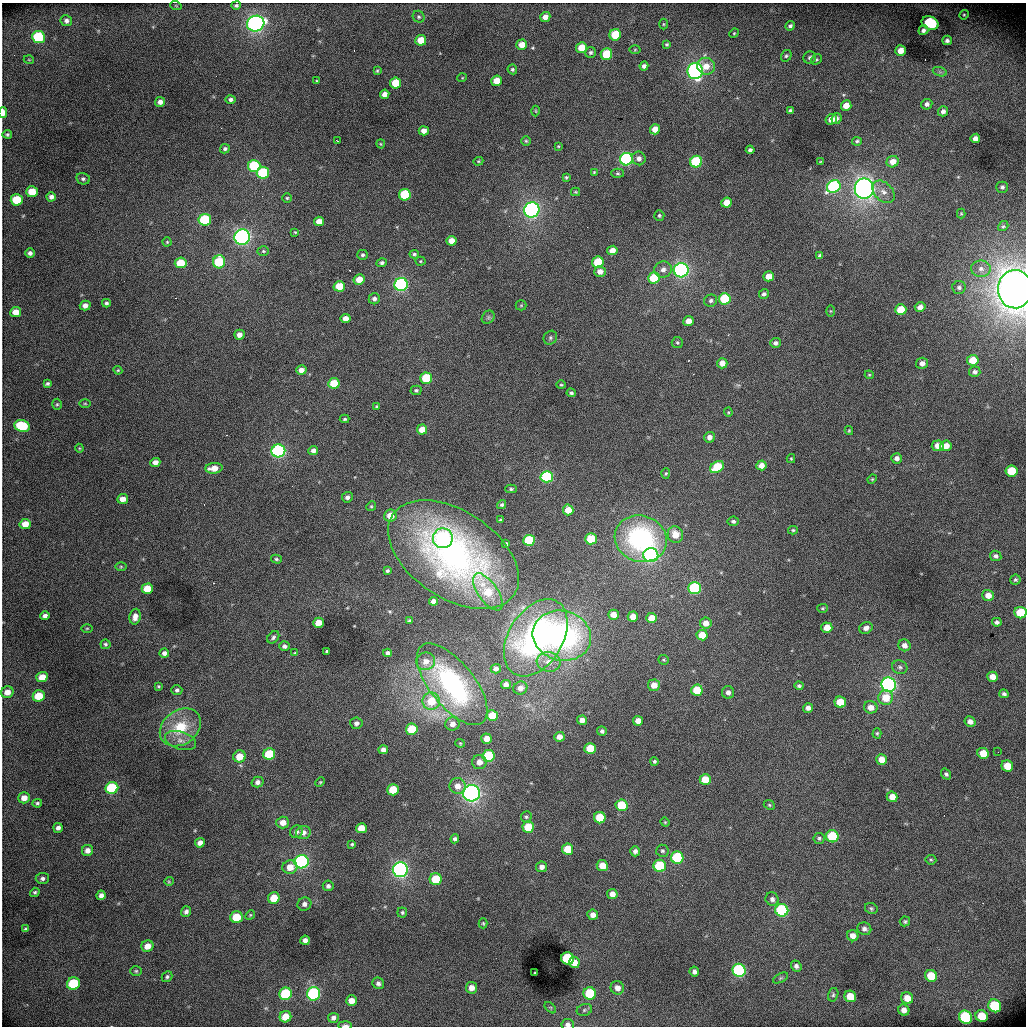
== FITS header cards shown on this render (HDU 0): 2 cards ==
NAXIS1  =                 1024 /fastest changing axis
NAXIS2  =                 1024 /next to fastest changing axis

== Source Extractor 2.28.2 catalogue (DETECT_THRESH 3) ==
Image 1024 x 1024 px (HDU 0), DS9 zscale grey, 1 PNG px = 1 image px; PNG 1028 x 1028 px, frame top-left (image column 1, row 1024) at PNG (2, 3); each listed source drawn as its Kron ellipse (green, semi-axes under 4 px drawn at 4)
Background 5460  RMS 75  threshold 224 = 3 sigma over >= 5 px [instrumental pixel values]
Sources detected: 367; all 367 listed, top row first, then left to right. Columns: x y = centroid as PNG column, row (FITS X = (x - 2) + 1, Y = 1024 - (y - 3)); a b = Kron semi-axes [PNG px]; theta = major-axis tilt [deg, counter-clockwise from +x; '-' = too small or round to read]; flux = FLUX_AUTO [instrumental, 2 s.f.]
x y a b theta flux
236 5 5 4 - 9.8e+03
176 6 6 3 -19 4.3e+03
964 15 5 4 - 5.8e+03
419 17 6 5 - 9.8e+03
545 17 5 5 - 3.3e+04
66 21 6 5 - 1.7e+04
930 23 9 6 -21 3.7e+05
256 24 9 8 - 1.7e+06
663 24 5 3 - 4.9e+03
790 26 5 4 - 1.2e+04
923 30 5 4 - 1.6e+04
734 33 5 4 - 5.2e+03
615 35 6 5 - 1.6e+05
39 37 6 6 - 3.6e+05
421 40 5 5 - 8.6e+04
947 40 5 4 - 1.5e+04
667 44 4 3 - 7.1e+03
522 45 5 5 - 5.2e+04
581 48 5 5 - 7.8e+04
635 50 5 3 - 4.7e+03
901 51 5 5 - 5.3e+04
591 52 5 5 - 1.1e+04
606 54 6 5 - 1.9e+05
786 56 6 5 - 8.8e+03
810 57 6 6 - 1.2e+04
816 59 6 5 - 7.0e+03
29 60 5 3 - 3.9e+03
644 66 4 4 - 1.7e+04
706 66 9 8 - 6.1e+04
512 69 5 4 - 8.6e+03
377 71 4 3 - 5.7e+03
695 71 8 7 - 1.5e+06
940 72 7 4 -18 1.1e+04
462 78 5 3 - 4.0e+03
317 81 4 3 - 5.0e+03
497 81 5 5 - 7.6e+04
395 83 5 5 - 1.4e+05
385 94 5 4 - 3.1e+04
230 100 5 4 - 1.4e+04
160 102 5 5 - 2.3e+04
927 104 6 5 - 1.6e+04
846 105 5 5 - 5.2e+04
536 111 5 3 - 4.9e+03
790 111 4 3 - 9.4e+03
943 111 5 5 - 1.9e+04
3 112 5 3 - 5.9e+04
836 118 6 4 63 1.5e+04
831 119 6 5 - 4.6e+04
655 129 5 5 - 5.2e+04
424 131 5 4 - 3.4e+04
7 134 5 4 - 8.1e+03
975 138 5 4 - 2.6e+04
337 141 3 2 - 4.5e+03
526 141 5 5 - 6.7e+03
857 141 5 4 - 8.1e+03
381 144 4 4 - 5.0e+03
558 146 3 3 - 4.5e+03
225 149 5 4 - 1.1e+04
750 150 4 4 - 1.2e+04
639 158 7 6 - 2.7e+04
626 159 6 6 - 8.1e+05
478 161 5 4 - 5.3e+03
696 162 6 6 - 4.1e+05
820 162 4 2 - 3.6e+03
893 162 6 5 - 4.7e+04
254 166 6 6 - 3.0e+05
594 172 4 3 - 5.4e+03
263 173 6 6 - 3.7e+05
618 173 6 4 -2 8.0e+03
566 177 4 4 - 7.0e+03
83 179 7 5 -13 1.3e+04
834 187 7 6 - 6.5e+05
1002 187 6 5 - 1.2e+04
864 189 10 9 - 2.5e+06
32 192 6 5 - 1.1e+05
575 192 4 4 - 5.5e+03
883 192 13 9 -45 3.9e+04
405 195 6 5 - 3.1e+05
51 197 4 4 - 1.9e+04
287 198 4 4 - 6.9e+03
17 200 6 5 - 1.9e+05
727 203 5 5 - 7.3e+04
532 210 8 7 - 1.6e+06
961 214 5 4 - 5.7e+03
659 215 5 5 - 8.3e+03
205 220 6 6 - 4.2e+05
319 221 5 5 - 5.1e+04
1003 226 5 4 - 7.4e+03
295 232 4 3 - 4.8e+03
242 237 8 7 - 1.7e+06
451 241 5 5 - 5.2e+04
167 242 4 4 - 6.0e+03
612 250 5 4 - 4.3e+04
263 251 6 5 - 7.5e+03
30 253 5 4 - 1.6e+04
414 254 5 4 - 8.8e+03
362 255 5 5 - 1.1e+04
820 256 4 4 - 1.4e+04
420 261 5 4 - 5.9e+03
219 262 6 6 - 2.6e+05
598 262 6 5 - 1.7e+05
181 263 6 5 - 1.3e+05
382 263 5 4 - 1.2e+04
981 269 10 8 -2 3.0e+04
663 270 9 8 - 2.9e+04
681 270 7 7 - 1.3e+06
600 271 6 5 - 3.4e+04
769 276 5 5 - 5.6e+04
654 278 6 5 - 2.2e+05
359 279 5 5 - 7.0e+04
401 284 7 6 - 1.0e+06
339 286 5 5 - 1.1e+05
959 287 7 6 - 1.4e+04
1015 289 19 17 -86 5.8e+06
764 294 5 4 - 1.3e+04
374 299 5 5 - 1.7e+04
725 299 6 5 - 2.9e+05
711 301 6 6 - 1.3e+04
106 303 4 4 - 1.0e+04
85 305 5 5 - 2.8e+04
521 305 5 5 - 5.6e+03
920 307 5 5 - 2.5e+04
901 310 6 5 - 1.1e+05
830 311 5 4 - 4.8e+03
16 312 5 5 - 5.7e+04
488 317 7 6 - 1.2e+04
346 318 5 4 - 3.7e+04
688 321 5 5 - 4.1e+04
239 335 5 5 - 3.2e+04
550 338 7 6 - 1.2e+04
677 342 5 5 - 8.5e+03
775 343 5 5 - 1.5e+04
973 360 5 5 - 9.5e+04
722 363 5 5 - 4.4e+04
922 363 6 5 - 2.9e+04
118 370 4 4 - 5.1e+03
301 370 5 4 - 3.0e+04
975 372 5 5 - 1.5e+04
869 375 4 4 - 5.2e+03
426 378 6 5 - 2.3e+05
47 383 4 3 - 9.3e+03
334 383 5 5 - 1.5e+05
561 385 4 4 - 5.8e+03
416 390 5 4 - 9.5e+03
571 393 4 4 - 9.6e+03
85 403 5 3 - 5.1e+03
57 404 5 5 - 7.0e+03
377 407 4 4 - 6.4e+03
728 412 4 4 - 4.8e+03
345 419 5 3 - 8.0e+03
22 426 8 6 -15 3.0e+05
422 430 5 5 - 6.6e+04
849 430 4 4 - 5.5e+03
709 437 5 5 - 2.8e+04
938 446 6 5 - 5.1e+04
946 446 5 5 - 6.1e+04
79 448 4 4 - 4.8e+03
313 450 5 4 - 2.3e+04
278 451 7 6 - 1.1e+06
897 458 5 5 - 2.2e+04
791 459 4 4 - 4.8e+03
155 462 5 4 - 3.0e+04
761 465 5 5 - 3.7e+04
717 467 7 5 32 2.2e+05
214 468 8 5 5 6.0e+04
1011 471 6 5 - 2.0e+05
666 473 5 4 - 6.2e+03
547 477 6 6 - 5.1e+05
872 479 5 4 - 5.7e+03
511 489 5 4 - 8.5e+03
347 497 5 5 - 1.8e+04
123 499 5 5 - 4.0e+04
502 505 5 4 - 1.1e+04
371 506 5 4 - 7.0e+03
568 510 5 5 - 7.0e+04
390 516 6 6 - 6.9e+04
500 520 4 3 - 7.6e+03
733 521 5 4 - 1.1e+04
25 524 6 5 - 5.9e+04
793 530 5 4 - 6.9e+03
675 534 8 7 - 7.6e+04
443 538 10 10 - 4.6e+05
591 539 6 5 - 1.9e+05
641 539 26 23 -18 8.3e+05
529 540 6 5 - 3.2e+05
506 544 4 3 - 9.1e+03
453 555 73 43 -34 1.7e+06
651 555 7 7 - 1.1e+06
996 556 6 5 - 1.5e+04
276 559 5 4 - 8.3e+03
121 567 6 4 0 5.9e+03
387 571 3 3 - 9.3e+03
1015 580 5 5 - 8.1e+03
695 588 6 6 - 5.4e+05
147 589 6 5 - 1.2e+05
488 592 21 9 -55 1.4e+05
988 595 6 5 - 4.2e+04
433 601 4 4 - 2.5e+04
822 608 5 4 - 6.2e+03
1020 613 6 5 - 1.8e+05
613 615 5 5 - 4.7e+04
45 616 5 4 - 1.8e+04
135 617 8 5 80 3.3e+04
633 617 5 5 - 5.7e+04
652 618 5 5 - 7.2e+04
409 621 3 3 - 5.8e+03
997 622 5 4 - 1.4e+04
318 623 5 5 - 6.9e+04
706 623 5 5 - 4.3e+04
87 628 5 3 - 5.2e+03
827 628 5 5 - 7.6e+04
866 628 7 5 24 2.2e+04
702 635 5 5 - 8.5e+04
562 636 29 25 -14 1.1e+06
273 637 7 5 50 1.2e+04
536 638 42 27 58 1.1e+06
105 644 5 5 - 8.1e+03
904 645 6 6 - 2.7e+04
284 646 5 5 - 1.4e+04
327 651 3 3 - 8.4e+03
164 653 5 4 - 1.8e+04
295 653 4 3 - 4.2e+03
387 653 4 4 - 1.8e+04
664 660 5 5 - 6.7e+03
426 661 9 8 - 4.4e+04
549 662 12 9 -9 5.8e+04
900 667 8 6 -17 1.4e+04
496 669 5 4 - 2.0e+04
42 677 5 5 - 7.1e+04
993 677 5 5 - 4.8e+04
452 684 49 22 -51 7.9e+05
506 684 5 4 - 3.1e+04
654 685 6 6 - 4.9e+04
889 685 7 7 - 1.4e+06
158 686 4 3 - 5.9e+03
799 686 4 4 - 1.0e+04
520 688 7 6 - 3.5e+04
177 690 5 5 - 1.2e+04
697 690 6 5 - 1.5e+05
7 692 6 5 - 4.4e+04
728 692 6 6 - 2.3e+04
1004 694 4 4 - 1.2e+04
39 696 6 5 - 1.3e+05
886 698 7 7 - 9.4e+04
431 701 9 8 - 1.3e+05
840 702 6 5 - 1.2e+05
871 707 7 6 - 4.2e+04
808 708 5 4 - 2.4e+04
492 716 5 5 - 1.2e+05
582 720 5 4 - 3.0e+04
638 721 5 5 - 4.5e+04
970 722 5 5 - 2.5e+04
356 723 6 6 - 1.8e+04
452 724 7 6 - 3.1e+04
180 727 22 17 37 1.8e+05
412 729 6 5 - 1.8e+05
602 731 5 5 - 1.3e+04
877 733 5 4 - 7.0e+03
559 737 5 5 - 3.2e+04
486 739 5 5 - 4.3e+04
181 740 16 8 -18 4.0e+04
460 743 4 4 - 5.4e+03
590 749 6 5 - 1.5e+05
383 750 5 4 - 2.4e+04
998 752 2 2 - 2.8e+03
983 753 6 5 - 8.0e+04
269 754 6 5 - 2.1e+05
239 756 6 6 - 8.5e+04
489 756 6 6 - 3.6e+05
881 760 5 5 - 5.4e+04
654 761 4 4 - 8.3e+03
479 762 7 7 - 4.0e+04
1007 766 6 5 - 9.5e+04
946 774 6 4 -53 1.2e+04
705 779 5 5 - 1.1e+05
258 782 6 5 - 2.1e+04
320 782 5 4 - 5.6e+03
458 786 8 8 - 4.2e+04
112 788 6 6 - 3.8e+05
393 790 6 5 - 1.4e+05
471 793 8 8 - 2.0e+06
892 797 5 5 - 5.2e+04
24 798 6 5 - 4.0e+04
37 803 4 3 - 8.8e+03
621 805 6 5 - 2.1e+05
769 805 6 4 -23 6.6e+03
526 817 6 5 - 9.1e+03
600 818 6 5 - 1.4e+05
665 822 4 4 - 5.0e+03
283 823 6 6 - 4.5e+04
528 827 6 5 - 1.4e+05
58 828 5 4 - 1.8e+04
361 828 5 5 - 7.3e+04
296 832 6 6 - 2.0e+04
303 833 7 6 - 2.7e+04
832 836 6 6 - 3.1e+05
819 838 5 5 - 9.5e+03
455 839 4 4 - 1.2e+04
200 843 5 4 - 2.7e+04
352 844 4 3 - 6.1e+03
568 849 5 5 - 1.3e+05
87 850 5 5 - 2.7e+04
635 851 5 5 - 1.8e+04
662 851 6 6 - 1.0e+04
677 858 6 6 - 3.9e+05
931 860 5 5 - 6.8e+03
302 862 7 6 - 1.1e+06
602 866 5 5 - 6.9e+04
660 866 6 6 - 3.1e+05
290 867 7 7 - 6.3e+04
542 867 5 5 - 2.4e+04
400 870 7 7 - 1.6e+06
42 878 6 5 - 1.5e+04
436 879 6 6 - 1.7e+05
169 881 5 4 - 5.5e+03
328 886 5 5 - 1.5e+04
35 892 5 4 - 8.2e+03
612 894 5 5 - 3.5e+04
101 895 5 4 - 2.0e+04
274 898 6 5 - 1.0e+05
772 899 7 6 - 1.8e+04
304 904 7 6 - 2.1e+04
871 908 6 5 - 9.1e+03
782 910 6 6 - 6.0e+05
186 911 5 5 - 1.6e+04
402 912 5 5 - 8.5e+03
250 915 5 4 - 6.0e+03
593 915 5 5 - 3.1e+04
236 917 6 5 - 1.6e+05
905 921 5 5 - 9.5e+03
483 923 5 4 - 6.3e+03
25 929 4 3 - 8.1e+03
864 929 7 6 - 1.8e+04
853 936 6 5 - 3.5e+04
305 940 5 4 - 2.1e+04
147 946 6 5 - 4.6e+04
567 958 6 6 - 6.0e+05
574 963 5 5 - 5.8e+04
796 966 5 5 - 1.5e+04
739 970 7 6 - 7.9e+05
136 971 6 5 - 8.0e+03
694 971 5 5 - 1.7e+04
535 973 3 3 - 5.3e+03
931 976 6 6 - 1.3e+05
167 977 6 4 44 1.0e+04
780 978 8 4 27 8.6e+03
378 983 6 5 - 1.5e+04
73 984 6 6 - 2.8e+05
472 988 5 5 - 3.9e+04
617 988 7 6 - 3.3e+04
590 993 6 6 - 2.4e+05
285 994 6 6 - 3.0e+05
314 994 7 6 - 7.6e+05
833 995 7 5 75 9.4e+03
850 996 6 5 - 1.1e+05
907 998 6 5 - 6.2e+04
351 1001 5 5 - 4.2e+04
995 1006 7 6 - 3.6e+05
550 1008 7 4 -45 7.6e+03
584 1010 8 6 17 1.2e+04
904 1010 6 5 - 3.0e+04
982 1016 6 5 - 1.6e+05
285 1017 6 5 - 8.0e+04
966 1017 7 6 - 5.4e+05
333 1018 5 5 - 1.6e+04
568 1024 6 5 - 2.1e+04
345 1025 7 3 -2 1.5e+04
At the frame edge (FLAGS 8, measured only in part): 5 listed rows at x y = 3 112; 1015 289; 1020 613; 568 1024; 345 1025